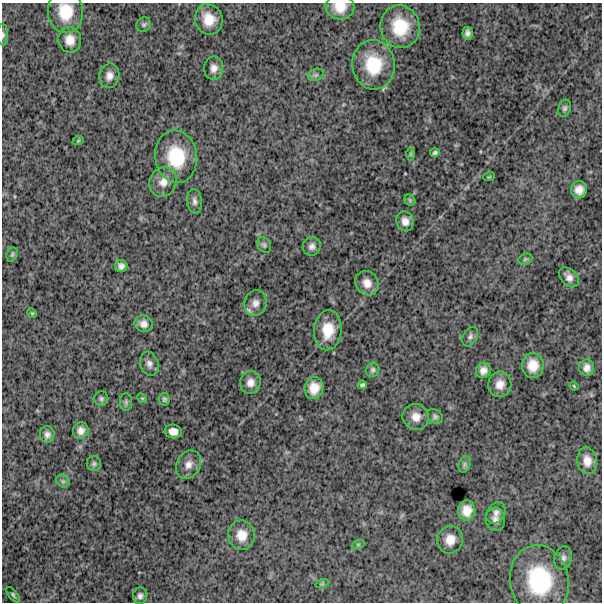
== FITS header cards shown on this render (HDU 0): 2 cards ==
NAXIS1  =                  600
NAXIS2  =                  600

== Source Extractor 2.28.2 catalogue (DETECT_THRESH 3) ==
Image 600 x 600 px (HDU 0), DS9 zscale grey, 1 PNG px = 1 image px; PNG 604 x 604 px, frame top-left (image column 1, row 600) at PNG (2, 3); each listed source drawn as its Kron ellipse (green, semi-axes under 4 px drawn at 4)
Background 1770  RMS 250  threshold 751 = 3 sigma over >= 5 px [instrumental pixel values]
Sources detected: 70; all 70 listed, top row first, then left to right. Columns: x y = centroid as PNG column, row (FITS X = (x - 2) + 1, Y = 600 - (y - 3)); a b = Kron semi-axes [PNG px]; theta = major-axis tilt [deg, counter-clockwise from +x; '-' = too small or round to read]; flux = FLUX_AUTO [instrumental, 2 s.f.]
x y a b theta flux
340 7 14 12 -10 2.5e+05
65 12 21 17 -87 4.6e+05
209 19 15 13 -71 3.0e+05
144 24 8 7 - 3.6e+04
400 27 21 19 -77 5.9e+05
467 33 6 5 - 5.8e+04
3 35 11 5 -87 4.6e+04
70 40 13 11 -78 1.8e+05
373 65 25 21 -83 6.8e+05
214 68 11 9 88 1.1e+05
316 75 8 6 21 4.5e+04
109 76 12 10 79 1.2e+05
564 108 9 6 71 4.4e+04
78 141 6 3 19 1.6e+04
435 153 5 3 - 3.4e+04
411 154 7 4 -89 2.5e+04
176 157 26 21 -81 7.5e+05
489 177 6 3 18 1.4e+04
163 182 15 13 64 1.8e+05
579 190 8 8 - 1.4e+05
410 200 6 5 - 2.6e+04
194 201 12 7 -81 7.2e+04
405 221 10 8 -69 1.2e+05
264 245 8 6 -57 4.0e+04
312 246 9 8 - 7.8e+04
12 254 7 5 69 2.9e+04
525 259 7 5 21 2.9e+04
121 266 6 6 - 7.0e+04
569 277 11 8 -46 1.1e+05
367 283 13 11 -53 1.6e+05
255 303 13 11 75 1.2e+05
32 313 5 4 - 1.7e+04
143 324 9 8 - 1.0e+05
328 330 20 14 84 3.8e+05
470 337 10 7 59 5.5e+04
149 364 12 9 -72 8.6e+04
533 365 12 10 -90 2.5e+05
587 368 8 7 - 9.6e+04
373 370 7 6 - 4.0e+04
483 370 8 7 - 9.7e+04
250 382 11 10 - 1.3e+05
500 384 13 11 81 1.6e+05
362 385 5 4 - 3.4e+04
574 386 4 3 - 1.5e+04
314 388 11 9 78 2.1e+05
142 398 5 4 - 1.8e+04
101 399 7 7 - 3.9e+04
164 399 6 5 - 3.4e+04
126 402 9 6 90 4.1e+04
435 416 8 6 -42 4.3e+04
416 417 13 12 - 1.7e+05
81 431 8 7 - 9.9e+04
173 431 8 7 - 1.2e+05
47 434 8 7 - 7.6e+04
587 461 13 9 -81 1.6e+05
94 464 7 7 - 4.3e+04
465 464 8 5 74 4.3e+04
189 465 15 11 60 1.5e+05
63 481 7 6 - 3.7e+04
467 511 10 8 85 1.9e+05
496 513 11 9 54 8.6e+04
495 519 11 10 - 1.1e+05
241 535 15 13 -83 2.4e+05
450 540 14 12 78 2.0e+05
358 545 6 4 19 2.5e+04
563 558 12 8 75 8.0e+04
539 580 35 29 -80 1.4e+06
322 584 7 4 18 2.1e+04
13 595 9 4 -52 3.2e+04
140 596 8 7 - 5.9e+04
At the frame edge (FLAGS 8, measured only in part): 3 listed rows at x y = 340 7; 65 12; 3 35